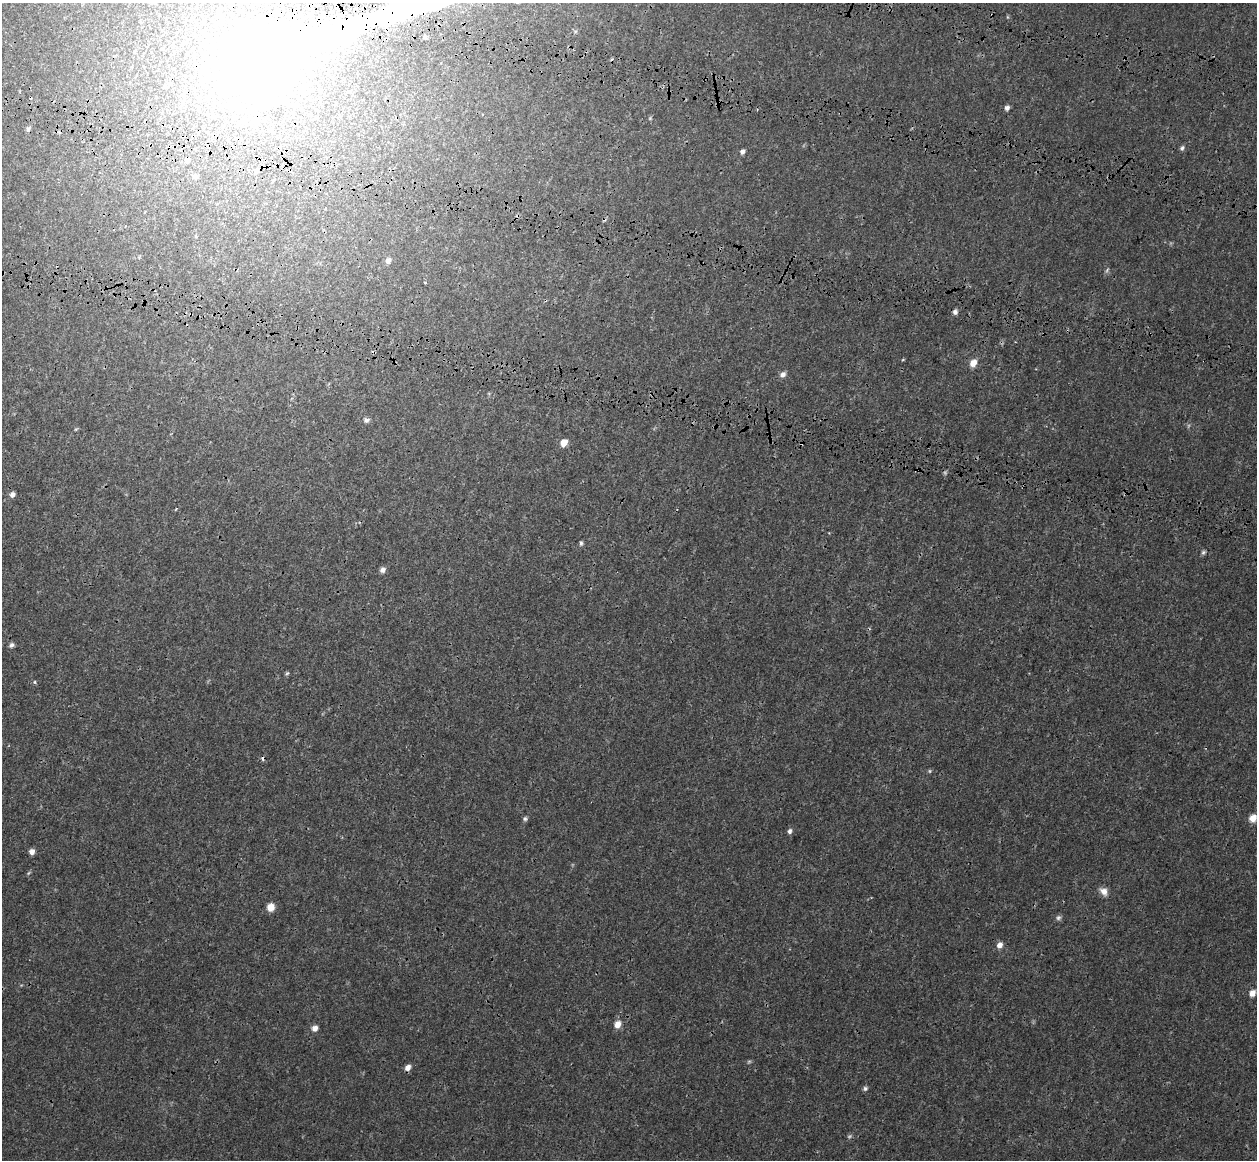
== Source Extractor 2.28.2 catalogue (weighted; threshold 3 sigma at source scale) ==
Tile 11 of 4 x 4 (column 3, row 3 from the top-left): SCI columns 2656-3910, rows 1773-2930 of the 5358 x 5763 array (HDU 1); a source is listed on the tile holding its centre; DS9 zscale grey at full resolution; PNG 1259 x 1162 px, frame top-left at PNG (2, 3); no overlay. Shown black and unused: <1% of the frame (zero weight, under 3 of 4 exposures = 17% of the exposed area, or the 3 px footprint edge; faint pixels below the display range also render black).
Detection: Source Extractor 2.28.2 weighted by HDU 2 'WHT'; one run over the whole footprint, this tile lists its part. Background 3.37e-04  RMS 0.0013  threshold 0.00577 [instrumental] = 3 sigma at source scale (4.5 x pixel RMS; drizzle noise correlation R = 1.50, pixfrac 1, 0.0396/0.0396 arcsec/px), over >= 5 px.
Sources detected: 52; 5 too faint to see at this stretch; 2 inside a brighter object's white glare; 5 cosmic-ray / hot-pixel residue — not listed; the other 40 listed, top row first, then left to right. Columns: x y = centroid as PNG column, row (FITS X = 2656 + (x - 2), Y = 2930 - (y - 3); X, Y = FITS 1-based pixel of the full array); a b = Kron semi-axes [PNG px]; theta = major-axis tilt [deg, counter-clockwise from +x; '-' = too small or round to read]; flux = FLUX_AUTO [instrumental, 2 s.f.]
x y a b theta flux
403 9 67 20 18 33
259 60 23 18 -85 220
165 86 7 6 - 0.25
1007 108 6 5 - 0.41
650 118 5 4 - 0.15
1182 148 7 5 53 0.28
742 151 6 5 - 0.4
187 161 6 6 - 0.46
256 171 7 5 47 0.29
195 176 7 6 - 0.26
388 260 8 7 - 0.5
1107 270 9 4 60 0.21
425 282 3 3 - 0.2
955 312 6 5 - 0.4
191 314 4 3 - 0.12
973 363 9 7 64 1.1
783 374 9 7 40 0.53
366 420 8 6 5 0.37
76 429 6 3 18 0.13
564 443 8 6 64 1.2
12 494 6 6 - 0.53
581 543 7 4 90 0.24
1203 552 6 5 - 0.24
382 570 7 6 - 0.47
11 645 7 6 - 0.34
287 673 6 5 - 0.17
34 682 4 4 - 0.17
1253 818 9 8 - 1.1
525 819 6 6 - 0.26
789 831 7 5 67 0.36
32 851 6 6 - 0.56
1104 892 12 8 -43 0.86
270 907 9 8 - 1.1
1058 918 7 6 - 0.32
999 945 9 7 55 0.61
1252 993 8 7 - 0.78
617 1024 9 7 53 1
315 1028 7 7 - 0.63
408 1067 8 6 53 0.62
865 1088 7 5 31 0.27
Overlapping masked pixels (flux is a lower limit): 2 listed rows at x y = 403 9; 191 314
Isophote crosses this tile's border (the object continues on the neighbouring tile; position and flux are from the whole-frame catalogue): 1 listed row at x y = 403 9